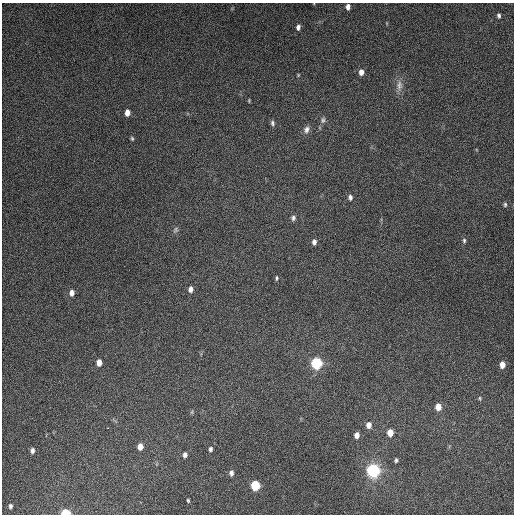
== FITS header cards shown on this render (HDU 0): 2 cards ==
NAXIS1  =                  512
NAXIS2  =                  512

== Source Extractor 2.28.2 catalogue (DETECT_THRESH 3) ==
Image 512 x 512 px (HDU 0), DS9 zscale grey, 1 PNG px = 1 image px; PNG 516 x 516 px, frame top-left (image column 1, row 512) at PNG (2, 3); no overlay
Background 4830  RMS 310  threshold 927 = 3 sigma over >= 5 px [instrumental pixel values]
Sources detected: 41; all 41 listed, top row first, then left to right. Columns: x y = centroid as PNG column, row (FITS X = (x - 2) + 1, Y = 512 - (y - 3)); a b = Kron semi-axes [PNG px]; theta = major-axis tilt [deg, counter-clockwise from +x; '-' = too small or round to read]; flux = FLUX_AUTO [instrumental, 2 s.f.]
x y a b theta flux
348 7 6 5 - 9.8e+04
499 15 6 4 -87 4.6e+04
298 27 7 5 82 8.1e+04
361 72 6 5 - 1.2e+05
298 75 4 3 - 1.9e+04
399 85 16 8 89 1.5e+05
249 100 5 3 - 2.0e+04
127 113 6 4 89 1.5e+05
323 120 9 6 73 5.9e+04
272 123 7 5 -78 5.1e+04
306 130 10 7 63 9.3e+04
132 138 6 4 -64 2.9e+04
350 197 7 5 -83 6.3e+04
505 204 6 4 89 3.3e+04
293 218 7 6 - 5.7e+04
175 230 8 6 68 4.6e+04
464 241 7 5 -90 4.2e+04
314 242 7 5 -87 8.0e+04
276 278 6 4 84 3.0e+04
190 289 7 5 87 9.1e+04
72 293 7 5 83 1.1e+05
99 362 6 4 -89 1.5e+05
316 363 8 8 - 1.1e+06
502 365 6 5 - 1.7e+05
480 398 6 4 -83 2.6e+04
438 407 7 5 -82 1.9e+05
192 412 6 4 71 2.7e+04
369 425 7 6 - 1.3e+05
390 433 6 5 - 2.3e+05
357 435 6 5 - 1.2e+05
140 447 6 5 - 1.8e+05
210 449 6 4 77 5.2e+04
32 450 6 4 88 7.1e+04
185 455 6 5 - 7.2e+04
396 460 5 4 - 4.0e+04
373 470 10 10 - 1.6e+06
231 473 7 5 87 6.8e+04
255 485 7 6 - 6.9e+05
188 500 4 3 - 2.5e+04
10 506 4 3 - 4.3e+04
65 513 7 4 0 4.7e+05
At the frame edge (FLAGS 8, measured only in part): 1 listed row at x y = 65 513